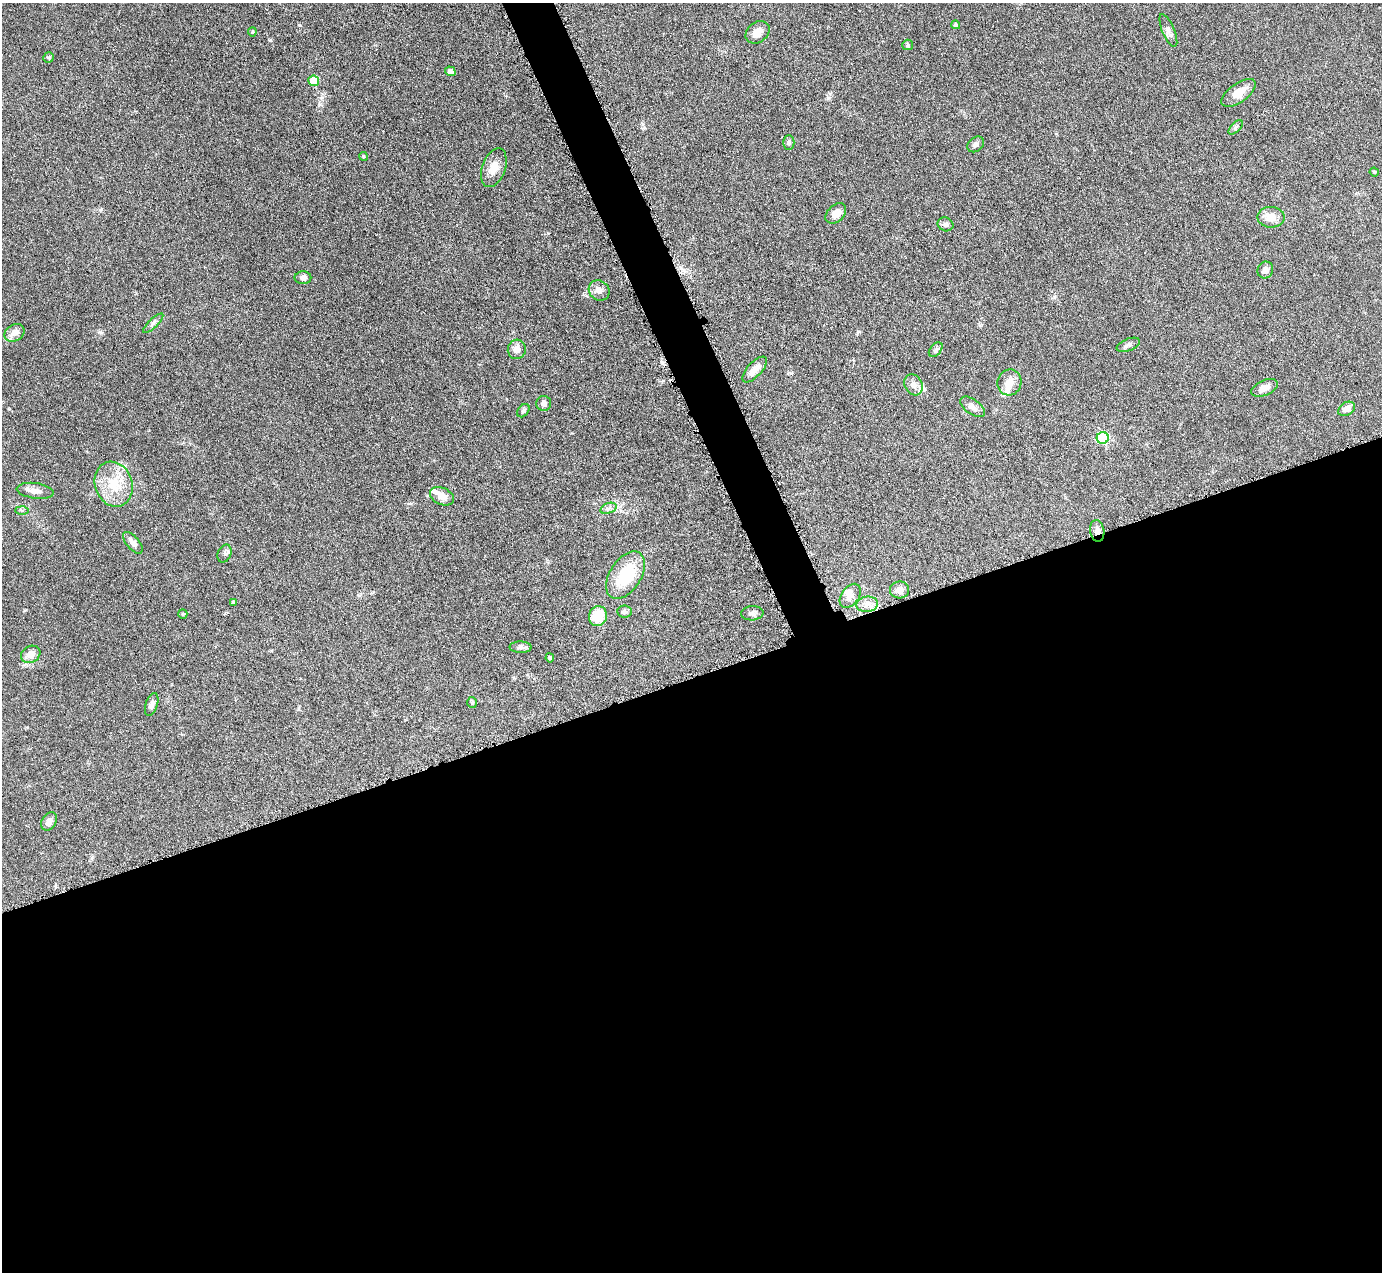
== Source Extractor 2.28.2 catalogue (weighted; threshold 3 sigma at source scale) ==
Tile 15 of 4 x 4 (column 3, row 4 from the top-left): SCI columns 2766-4145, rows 284-1553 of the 5530 x 5515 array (HDU 1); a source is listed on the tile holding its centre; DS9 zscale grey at full resolution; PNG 1384 x 1274 px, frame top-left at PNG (2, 3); each listed source drawn as its Kron ellipse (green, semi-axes under 4 px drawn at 4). Shown black and unused: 49% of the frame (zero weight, under 4 of 8 exposures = <1% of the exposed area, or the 3 px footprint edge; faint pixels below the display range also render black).
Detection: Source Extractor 2.28.2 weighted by HDU 2 'WHT'; one run over the whole footprint, this tile lists its part. Background 0.0476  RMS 0.0039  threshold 0.0158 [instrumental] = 3 sigma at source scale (4.09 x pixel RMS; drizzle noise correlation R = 1.36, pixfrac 0.8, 0.05/0.05 arcsec/px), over >= 5 px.
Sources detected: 62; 4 inside a brighter listed object's ellipse — not listed separately; the other 58 listed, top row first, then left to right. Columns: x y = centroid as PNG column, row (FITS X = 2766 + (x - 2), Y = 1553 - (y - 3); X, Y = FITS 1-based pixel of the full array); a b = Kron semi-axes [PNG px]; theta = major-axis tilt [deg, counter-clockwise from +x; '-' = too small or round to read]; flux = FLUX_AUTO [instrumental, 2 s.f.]
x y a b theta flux
956 25 4 4 - 0.73
1168 30 17 6 -67 1.8
252 32 4 4 - 0.41
757 32 13 10 38 3
908 45 5 5 - 0.59
49 57 5 5 - 0.61
450 71 5 4 - 1.6
314 81 5 5 - 8.6
1239 93 20 9 36 5.1
1236 127 9 4 46 0.83
789 142 7 5 -90 0.86
976 144 9 7 37 1.4
363 156 4 3 - 0.35
494 168 20 11 70 4.3
1374 172 5 4 - 0.45
836 213 12 8 43 3
1271 217 13 10 -2 4.4
945 224 8 6 -21 1.2
1265 270 8 7 - 2
303 278 8 6 0 1.5
599 291 11 9 -38 2.2
153 323 13 4 44 1.2
14 333 10 8 33 2.6
1128 345 12 6 22 1.3
517 349 10 9 - 2.4
936 350 8 5 48 0.85
755 369 16 7 47 3.8
1009 382 13 12 - 3.2
913 385 11 8 -62 2.2
1265 388 14 7 24 2.5
544 403 7 7 - 1.4
972 407 14 7 -36 2.1
1347 409 9 6 30 2.4
523 411 7 5 52 0.77
1103 438 6 6 - 28
114 484 23 18 -70 10
35 491 18 7 -8 2.6
442 496 12 8 -26 3
608 508 8 5 19 1.1
22 510 6 4 -1 0.61
1097 531 11 7 -79 1.9
133 543 13 6 -50 2
225 553 9 6 66 1
625 575 26 15 57 18
900 590 9 8 - 2.4
850 596 13 8 53 2.3
233 602 4 3 - 0.46
867 604 11 7 7 2.3
625 611 7 6 - 1.1
752 613 11 7 4 1.4
183 614 5 4 - 0.43
598 616 10 9 - 9.1
521 647 11 5 -1 1.2
31 654 10 8 30 3
550 658 4 3 - 0.45
472 703 5 5 - 0.48
152 704 12 6 72 1.7
49 821 10 7 56 2.2
Overlapping masked pixels (flux is a lower limit): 1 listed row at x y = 1097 531
Unlisted compact peaks at least as high as the median listed source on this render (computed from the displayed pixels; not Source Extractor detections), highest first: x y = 270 40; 299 25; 320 104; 100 210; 828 98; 100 332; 548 233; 25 610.